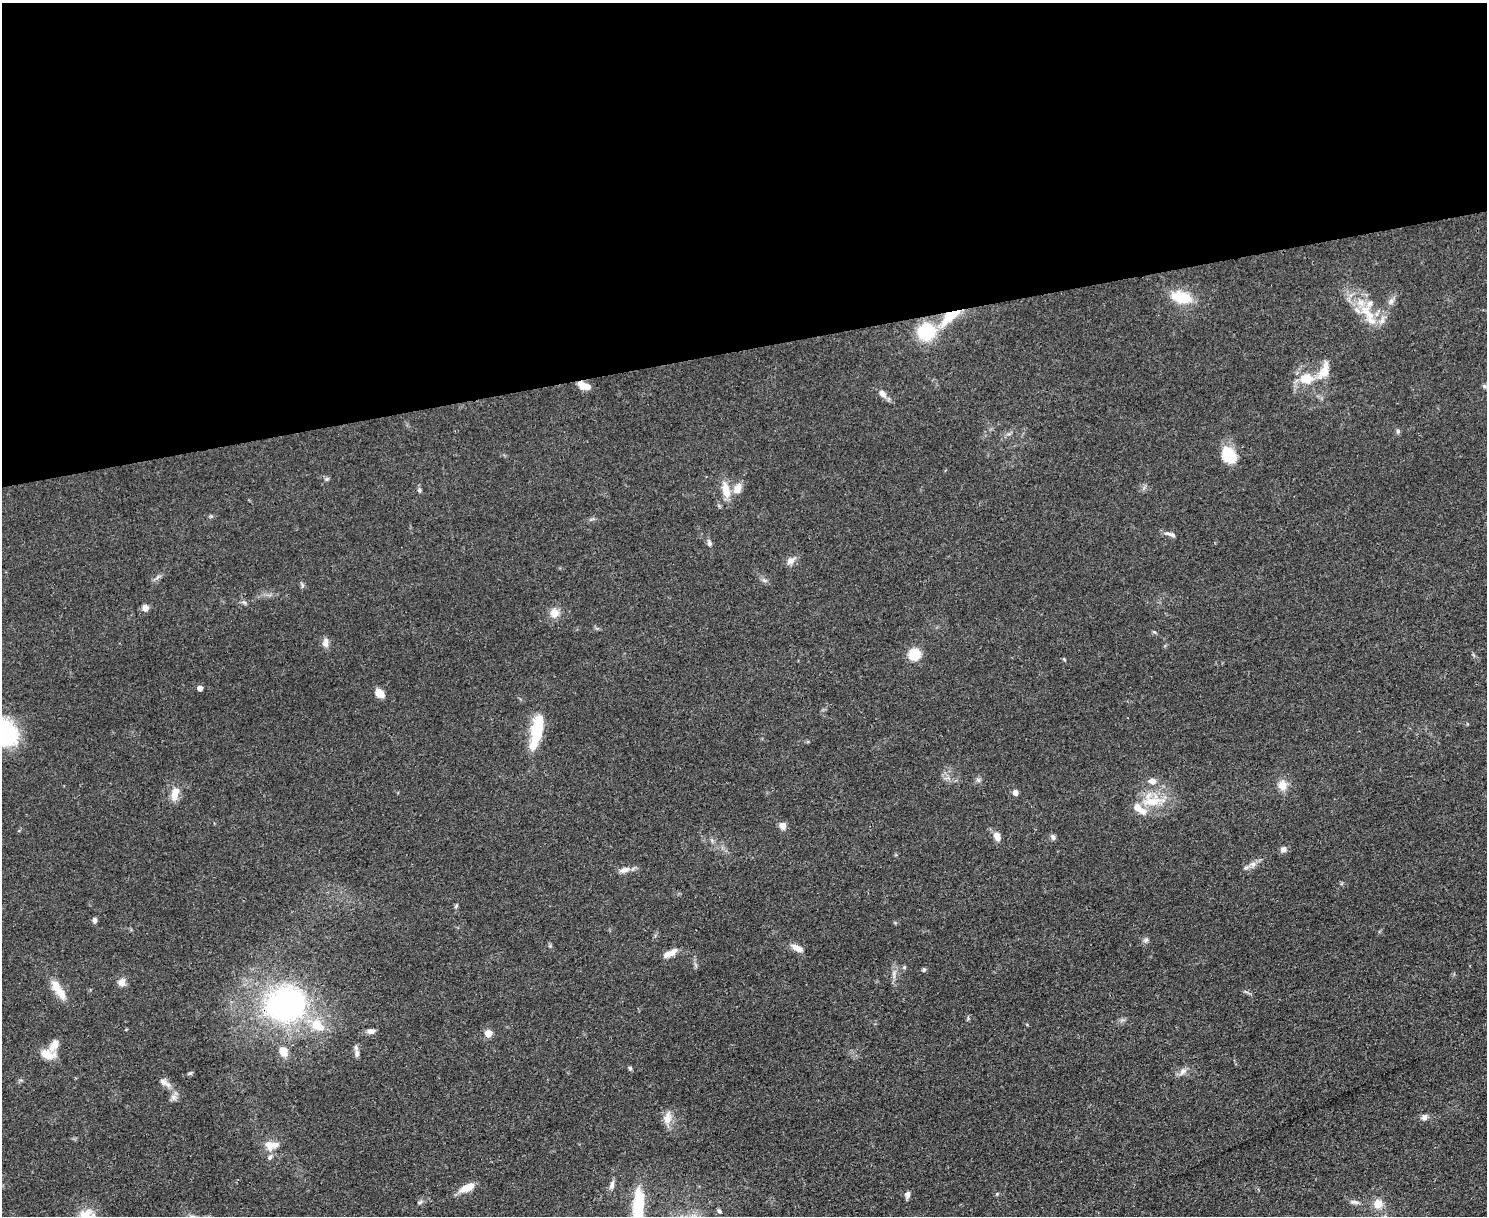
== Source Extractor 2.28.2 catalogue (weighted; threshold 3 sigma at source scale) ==
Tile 2 of 3 x 4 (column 2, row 1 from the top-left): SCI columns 1624-3108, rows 3647-4860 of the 4847 x 4868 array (HDU 1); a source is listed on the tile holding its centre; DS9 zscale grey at full resolution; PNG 1489 x 1218 px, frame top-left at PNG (2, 3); no overlay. Shown black and unused: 29% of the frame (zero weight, under 3 of 4 exposures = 1% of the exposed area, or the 3 px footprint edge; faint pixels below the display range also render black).
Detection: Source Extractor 2.28.2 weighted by HDU 2 'WHT'; one run over the whole footprint, this tile lists its part. Background 0.0485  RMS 0.0049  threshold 0.022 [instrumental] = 3 sigma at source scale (4.5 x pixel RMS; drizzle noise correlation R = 1.50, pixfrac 1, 0.05/0.05 arcsec/px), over >= 5 px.
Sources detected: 88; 2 inside a brighter object's white glare — not listed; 9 inside a brighter listed object's ellipse — not listed separately; the other 77 listed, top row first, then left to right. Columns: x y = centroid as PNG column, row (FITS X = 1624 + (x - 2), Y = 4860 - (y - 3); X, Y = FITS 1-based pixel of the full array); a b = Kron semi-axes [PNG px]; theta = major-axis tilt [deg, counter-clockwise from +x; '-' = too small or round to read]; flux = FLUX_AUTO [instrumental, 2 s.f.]
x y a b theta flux
1181 297 24 13 -12 15
1391 301 9 6 73 1.8
1367 313 33 13 -47 15
949 317 33 11 41 14
926 332 15 14 - 27
1324 371 30 13 65 8.5
1306 378 15 11 2 10
582 384 11 7 -67 4
883 394 10 7 -50 3
1398 431 7 5 -87 0.97
1231 456 17 14 22 10
327 479 6 5 - 0.82
737 488 15 10 67 4.6
419 490 5 5 - 0.85
726 490 22 9 -77 7.1
1170 534 16 5 -15 2
709 543 8 5 -59 1.4
791 561 13 8 34 2.9
764 580 7 4 -18 0.97
302 585 8 4 -90 0.88
244 602 7 4 -19 0.88
145 607 5 5 - 4.3
554 613 11 11 - 4.7
325 643 12 7 86 2.7
915 654 10 9 - 13
1064 659 6 3 -20 0.52
200 688 4 4 - 3.2
380 693 11 7 -48 4.7
4 733 24 21 -41 63
537 733 27 14 -63 11
978 780 7 6 - 1.1
1152 781 9 6 -6 2.9
1283 785 12 11 - 5.2
1015 792 5 5 - 2.8
175 794 19 9 73 5.4
1152 801 29 12 6 13
783 826 9 7 -59 3
997 836 9 6 -66 4.4
1053 837 8 6 -54 1.3
1283 849 8 7 - 2.1
1253 864 8 8 - 2.1
624 870 16 7 14 3.2
456 906 6 4 46 0.74
94 920 7 5 87 1.3
1146 940 6 6 - 1.2
550 946 5 5 - 0.63
797 948 17 7 -28 3.5
670 953 20 7 28 4.2
904 967 5 5 - 0.69
924 969 4 4 - 1
122 982 11 10 - 2.9
61 993 22 10 -51 6.3
285 1004 20 16 20 190
317 1025 21 13 -33 11
371 1031 9 6 6 2.2
488 1033 5 5 - 8.9
54 1045 18 9 59 4.6
283 1051 11 9 -55 5.4
357 1053 11 6 -90 1.9
48 1055 17 10 -13 7.4
630 1068 6 5 - 0.83
1183 1071 12 7 45 2.5
190 1073 7 4 26 0.74
165 1083 19 7 -30 3.2
173 1097 10 8 81 2.2
1424 1117 9 7 32 1.9
667 1118 18 11 74 4.5
268 1145 17 9 -59 4.1
612 1185 12 6 77 2
467 1187 18 8 24 6.6
908 1194 9 6 65 1.9
997 1194 5 5 - 0.63
420 1202 8 5 25 0.95
1354 1202 13 5 -7 1.8
1378 1204 12 10 86 5.5
638 1208 50 13 86 25
719 1211 6 5 - 1.1
Overlapping masked pixels (flux is a lower limit): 3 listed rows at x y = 949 317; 582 384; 285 1004
Isophote crosses this tile's border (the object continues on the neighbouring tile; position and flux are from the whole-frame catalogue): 2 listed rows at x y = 4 733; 638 1208